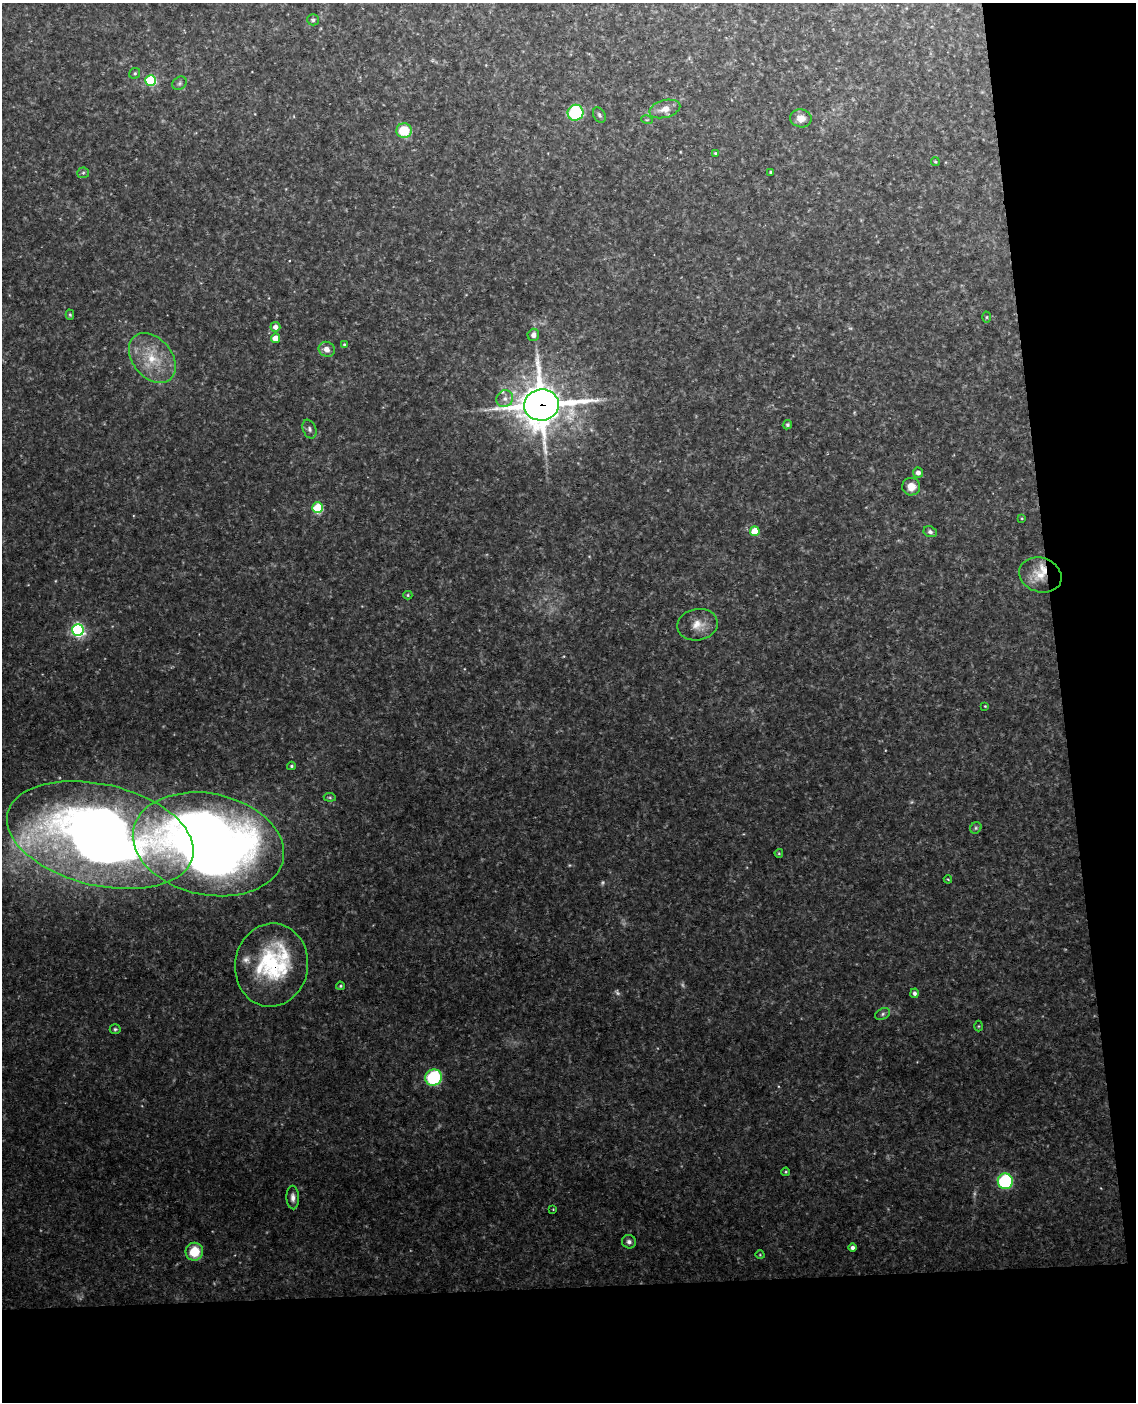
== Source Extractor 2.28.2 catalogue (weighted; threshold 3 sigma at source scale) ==
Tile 12 of 4 x 3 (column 4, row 3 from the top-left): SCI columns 3462-4595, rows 243-1642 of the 4651 x 4581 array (HDU 1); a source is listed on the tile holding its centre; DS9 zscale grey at full resolution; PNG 1138 x 1404 px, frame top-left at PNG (2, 3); each listed source drawn as its Kron ellipse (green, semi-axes under 4 px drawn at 4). Shown black and unused: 15% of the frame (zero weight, under 3 of 4 exposures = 6% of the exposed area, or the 3 px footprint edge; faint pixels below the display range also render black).
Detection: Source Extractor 2.28.2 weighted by HDU 2 'WHT'; one run over the whole footprint, this tile lists its part. Background 0.131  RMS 0.011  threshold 0.0473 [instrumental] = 3 sigma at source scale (4.5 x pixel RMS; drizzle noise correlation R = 1.50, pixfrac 1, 0.05/0.05 arcsec/px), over >= 5 px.
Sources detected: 69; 7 too faint to see at this stretch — neither listed nor drawn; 3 inside a brighter listed object's ellipse — not listed separately; the other 59 listed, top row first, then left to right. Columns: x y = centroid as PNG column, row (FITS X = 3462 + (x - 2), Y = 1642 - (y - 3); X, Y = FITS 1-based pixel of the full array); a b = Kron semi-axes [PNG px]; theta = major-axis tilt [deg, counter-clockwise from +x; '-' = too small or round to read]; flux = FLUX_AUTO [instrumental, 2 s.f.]
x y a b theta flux
313 20 6 5 - 2.8
135 73 6 5 - 1.9
151 80 5 5 - 100
180 83 8 6 33 2.7
665 109 16 8 15 11
576 113 8 8 - 78
599 115 8 5 -61 2.5
801 118 11 9 -9 9.3
647 120 6 3 -17 1
404 131 7 7 - 33
715 153 3 3 - 1
935 162 4 4 - 1.4
771 172 3 3 - 1.7
83 173 6 5 - 1.8
70 315 5 4 - 1.5
987 317 5 3 - 1.2
275 327 5 5 - 7.1
533 335 6 6 - 5.2
275 338 4 4 - 14
344 344 3 3 - 1.1
327 349 8 7 - 7.7
152 358 28 19 -50 38
505 399 9 8 - 6.4
541 405 17 15 7 3200
787 425 5 4 - 1.8
309 429 10 6 -68 3.7
918 473 5 5 - 5.6
911 487 9 9 - 12
318 508 5 5 - 64
1022 518 4 3 - 0.89
755 531 5 5 - 33
930 532 7 5 -24 3.1
1040 575 22 17 -18 22
408 595 4 4 - 1.4
698 625 20 15 10 16
78 630 6 6 - 250
985 706 4 3 - 0.93
291 766 4 3 - 1.5
330 797 6 4 -8 1.5
976 828 6 5 - 1.8
100 835 95 50 -13 1100
208 844 76 50 -12 1200
779 853 4 4 - 1
948 879 4 4 - 0.93
271 965 42 36 81 120
340 986 4 3 - 1.3
915 993 5 4 - 3.2
883 1014 8 5 28 2.5
979 1026 5 3 - 1
115 1029 5 5 - 1.9
434 1077 8 8 - 87
786 1172 4 3 - 1.1
1005 1181 8 7 - 110
293 1198 12 6 -88 5.4
553 1209 2 2 - 0.67
629 1242 7 6 - 3.6
853 1248 4 3 - 3.8
194 1252 9 9 - 27
760 1255 4 3 - 0.83
Overlapping masked pixels (flux is a lower limit): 2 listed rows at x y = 541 405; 271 965